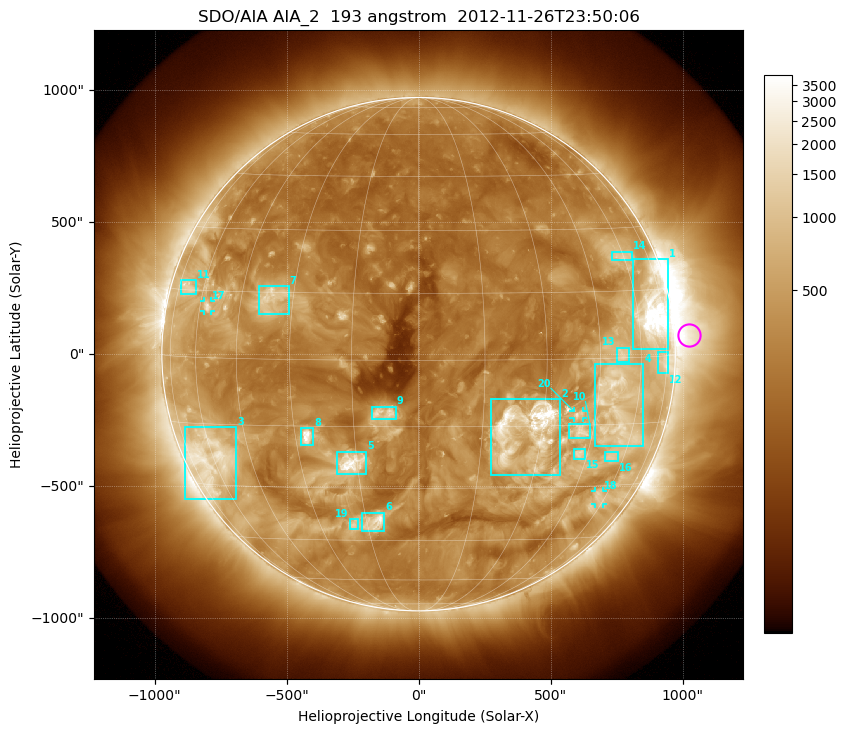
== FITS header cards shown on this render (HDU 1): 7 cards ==
TELESCOP= 'SDO/AIA'
INSTRUME= 'AIA_2'
WAVELNTH=                  193
WAVEUNIT= 'angstrom'
DATE-OBS= '2012-11-26T23:50:06.84'
CTYPE1  = 'HPLN-TAN'
CTYPE2  = 'HPLT-TAN'

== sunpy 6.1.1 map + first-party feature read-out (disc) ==
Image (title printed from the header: SDO/AIA AIA_2  193 angstrom  2012-11-26T23:50:06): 1024 x 1024 px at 2.4 arcsec/px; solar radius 973 arcsec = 405 px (full disc in frame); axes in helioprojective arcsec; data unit not stated in the header (colour bar unlabelled)
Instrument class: DISC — disc imager (sunpy class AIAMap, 193 A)
Bright regions (active regions / flare kernels): reference = the median radial profile (limb darkening/brightening removed); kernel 9 px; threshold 5 sigma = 693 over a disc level ~271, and >= 1.15x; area >= 12 px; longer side >= 10 px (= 24 arcsec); searched inside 0.97 R_sun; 23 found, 20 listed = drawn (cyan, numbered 1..; 3 of them under ~33 arcsec drawn as corner ticks so the feature stays visible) (cap 20 boxes per figure: the strongest are kept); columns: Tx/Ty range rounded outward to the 5 arcsec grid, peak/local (2 s.f.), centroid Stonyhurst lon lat
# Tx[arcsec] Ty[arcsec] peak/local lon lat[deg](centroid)
1 810..945 20..360 19 +67 +10
2 270..535 -455..-170 20 +26 -16
3 -885..-690 -550..-275 7.1 -61 -23
4 670..855 -350..-35 7.4 +52 -11
5 -310..-200 -455..-370 13 -17 -24
6 -215..-130 -670..-600 10 -13 -39
7 -605..-490 150..260 5.4 -36 +14
8 -445..-395 -345..-280 12 -27 -17
9 -175..-85 -245..-200 6.5 -8 -12
10 570..650 -320..-265 6.2 +41 -17
11 -900..-840 225..280 4.3 -69 +16
12 905..945 -75..10 4.5 +73 -1
13 750..800 -30..25 4.5 +52 +1
14 735..810 355..390 4 +59 +23
15 590..630 -395..-355 5.8 +43 -22
16 705..755 -405..-370 4 +54 -23
17 -815..-785 160..205 5.4 -57 +11
18 670..700 -570..-515 3.9 +57 -33
19 -265..-225 -665..-625 4.6 -19 -40
20 585..625 -245..-215 5.3 +39 -13
Off-limb structures (1.02-1.3 R_sun): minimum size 162 px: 2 found; the strongest spans PA ~235..305 deg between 1.02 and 1.3 R_sun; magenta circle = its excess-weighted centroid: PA ~275 deg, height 1.06 R_sun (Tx ~1025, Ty ~70 arcsec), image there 4.4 x the reference